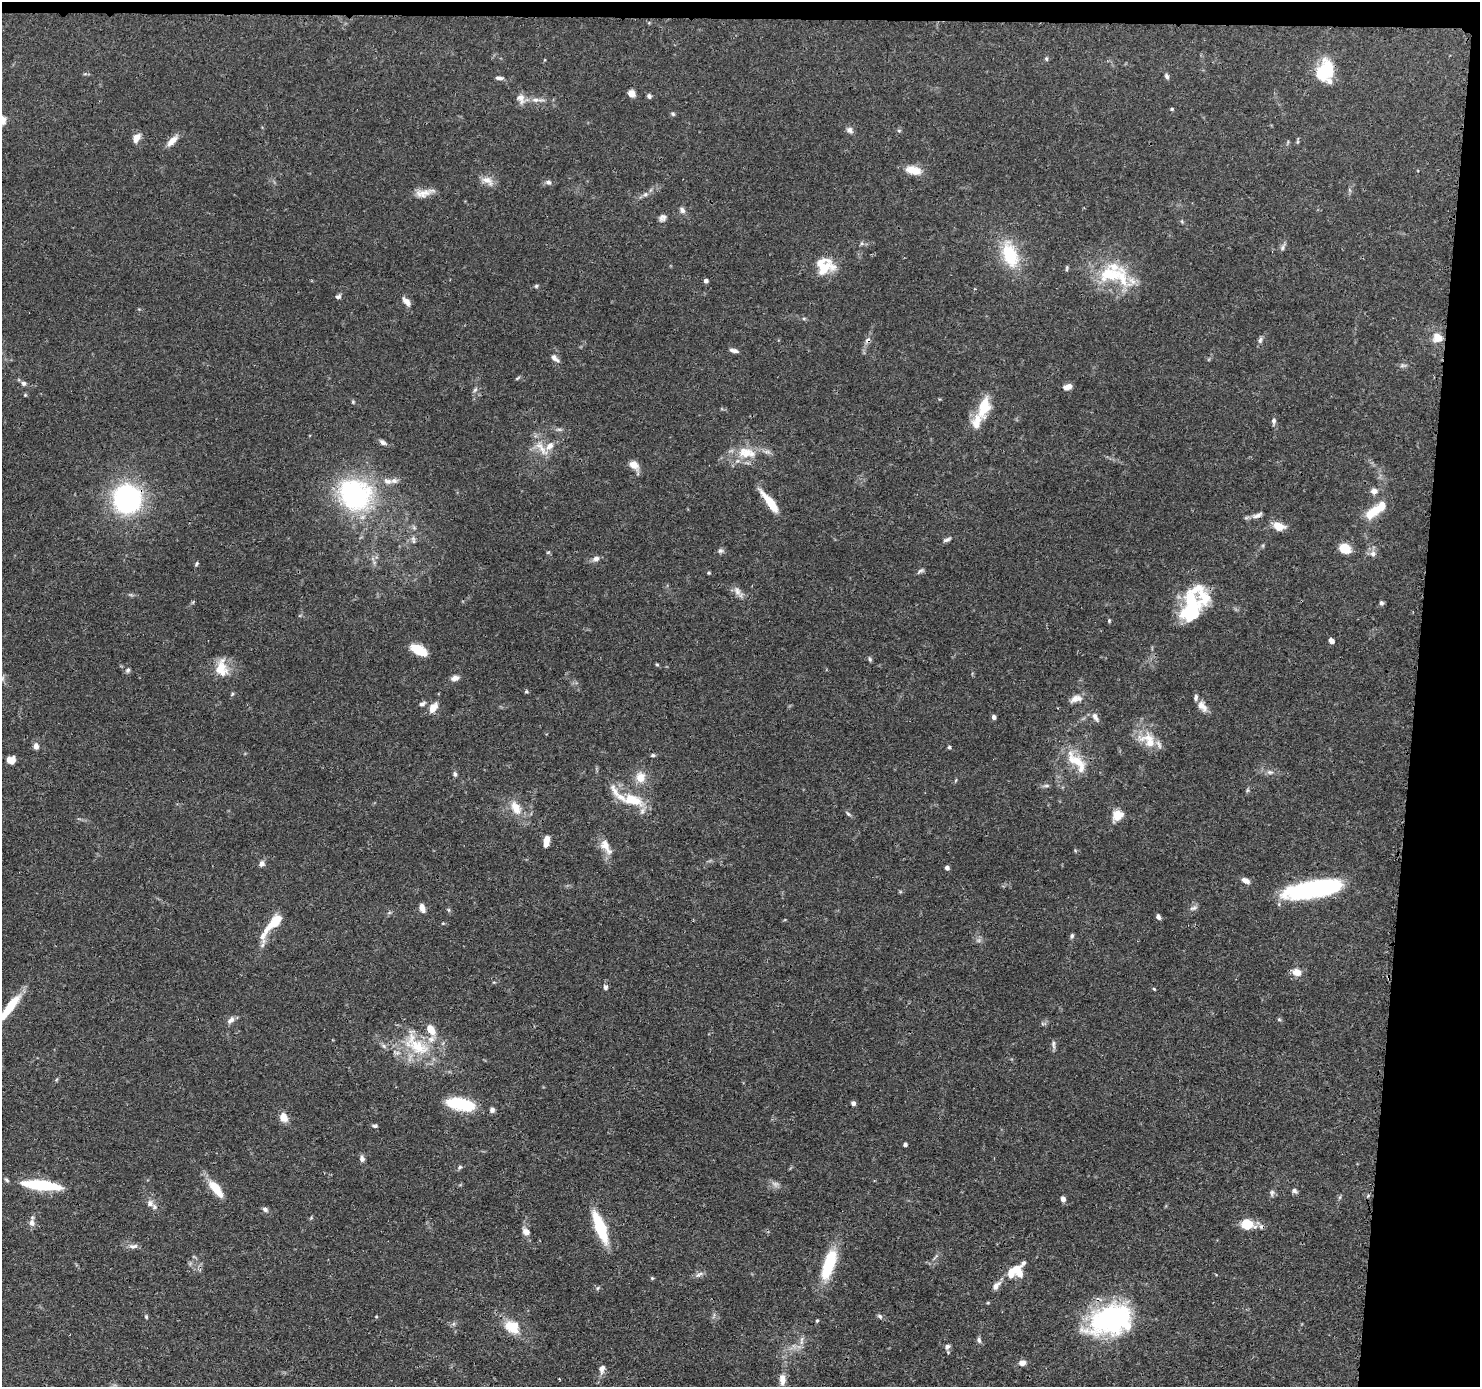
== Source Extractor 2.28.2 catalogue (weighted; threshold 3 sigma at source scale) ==
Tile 3 of 3 x 3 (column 3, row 1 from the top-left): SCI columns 2964-4441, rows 2876-4260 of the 4446 x 4459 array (HDU 1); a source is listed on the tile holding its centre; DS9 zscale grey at full resolution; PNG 1482 x 1389 px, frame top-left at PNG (2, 2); no overlay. Shown black and unused: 6% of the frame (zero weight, under 3 of 4 exposures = <1% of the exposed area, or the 3 px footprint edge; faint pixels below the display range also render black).
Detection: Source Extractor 2.28.2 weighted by HDU 2 'WHT'; one run over the whole footprint, this tile lists its part. Background 0.0688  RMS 0.0033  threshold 0.015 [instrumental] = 3 sigma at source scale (4.5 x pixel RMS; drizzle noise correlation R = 1.50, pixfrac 1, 0.05/0.05 arcsec/px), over >= 5 px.
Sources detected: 181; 2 too faint to see at this stretch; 1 inside a brighter object's white glare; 2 cosmic-ray / hot-pixel residue — not listed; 17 inside a brighter listed object's ellipse — not listed separately; the other 159 listed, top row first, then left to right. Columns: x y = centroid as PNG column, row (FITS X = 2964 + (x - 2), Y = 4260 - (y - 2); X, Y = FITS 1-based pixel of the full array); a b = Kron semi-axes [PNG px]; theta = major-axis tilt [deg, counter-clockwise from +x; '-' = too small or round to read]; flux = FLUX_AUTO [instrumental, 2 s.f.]
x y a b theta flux
1046 59 6 4 -69 0.51
1325 71 22 16 75 17
1167 76 7 5 -67 0.9
499 78 10 5 -9 1.1
632 93 8 7 - 2.1
649 96 7 5 -48 0.77
521 98 14 10 -67 2.5
536 100 11 6 0 1.7
1172 109 5 4 - 0.45
673 114 6 5 - 0.55
850 130 10 8 -36 1.2
899 131 6 4 0 0.42
136 138 11 7 58 2.6
172 141 18 7 45 2.8
913 170 19 9 -16 5.1
488 181 19 10 -34 2.9
548 182 7 6 - 0.96
424 193 27 9 13 3.7
645 194 7 5 22 0.93
682 210 9 6 -56 1.2
663 218 10 8 47 1.3
1182 221 6 3 73 0.38
1282 248 8 5 83 0.85
1010 255 27 15 -70 17
1067 268 9 3 85 0.46
824 269 29 13 28 7.4
1110 275 42 19 6 16
706 281 4 4 - 1.3
536 286 5 5 - 0.49
338 297 7 5 18 0.84
406 301 12 6 -48 1.9
1437 338 8 8 - 4.9
868 340 10 6 51 1.3
1260 340 10 5 65 0.92
734 351 11 4 -12 1.2
555 358 13 6 -41 1.4
1403 365 10 3 15 0.69
518 378 9 3 40 0.41
23 383 6 6 - 0.99
1068 387 9 6 15 2.2
475 390 7 5 32 0.67
25 395 5 4 - 0.35
353 402 5 4 - 0.39
984 407 27 13 76 9.3
1274 421 9 6 85 0.99
383 442 11 6 -30 1.1
541 448 30 8 -53 4.3
746 453 29 15 -7 8.6
634 465 13 8 -33 2.9
1374 491 9 7 9 1.8
355 494 45 40 -32 48
127 499 21 20 - 70
770 503 27 7 -52 7.6
1372 513 20 11 40 6.9
1257 515 17 6 23 1.7
1279 526 11 8 -21 5
947 540 11 5 23 0.94
1345 548 10 8 -24 6.8
720 551 8 6 16 0.84
548 552 6 3 19 0.36
1373 554 8 8 - 1.5
596 559 8 6 23 1.5
196 564 6 4 61 0.49
920 571 10 5 30 0.79
709 573 4 4 - 0.36
737 591 13 8 -72 1.9
1381 603 6 5 - 0.66
1191 604 35 18 -77 18
1109 621 5 4 - 0.4
1331 641 6 5 - 1.4
419 650 18 9 -28 7
870 659 6 5 - 0.56
657 665 6 3 -20 0.38
221 668 25 14 73 6.4
128 670 7 5 63 0.71
455 678 9 6 13 1.7
526 691 5 5 - 0.43
232 694 6 4 46 0.43
1076 699 17 9 16 2.5
422 704 9 5 24 0.83
1202 706 16 9 -53 2.6
433 708 10 6 58 4
994 717 4 4 - 1.3
1095 717 13 6 -62 1.5
1150 742 29 15 -32 7.2
36 746 6 5 - 1.9
949 747 5 4 - 0.49
653 755 6 5 - 0.53
10 760 8 7 - 3.4
1076 761 34 15 -36 8.8
1270 772 9 5 -7 1.1
455 774 7 5 -80 0.72
640 777 14 12 80 4.3
956 780 6 3 70 0.33
1046 786 9 4 0 0.7
632 800 31 14 -18 10
516 808 20 12 -61 5.1
848 814 8 4 -45 0.63
1117 815 13 10 46 4.6
546 841 9 5 83 4.5
606 847 25 10 -57 3.8
261 864 6 6 - 1.4
947 868 4 4 - 1.3
1246 881 11 6 -28 1.7
1312 889 60 16 10 44
422 908 8 5 -68 2.5
1193 908 11 5 19 0.96
449 910 6 4 -71 0.46
1158 917 6 4 -60 0.98
443 923 5 3 - 0.32
273 924 39 9 52 10
1072 936 6 5 - 0.64
1297 972 11 9 -20 3
605 987 7 5 -75 0.83
1154 989 5 3 - 0.33
9 1008 38 8 53 9.6
1279 1019 6 4 -2 0.41
231 1020 11 7 45 1.5
1053 1044 12 5 -84 0.91
416 1045 46 21 -36 18
853 1103 5 5 - 1.1
462 1104 26 15 -20 14
492 1110 6 6 - 1.1
284 1117 10 8 -71 3.4
375 1126 7 4 -9 0.6
905 1144 4 4 - 0.83
362 1159 7 6 - 1.2
460 1167 7 5 42 0.64
41 1185 42 10 -6 18
216 1188 25 9 -52 6.4
1294 1191 7 6 - 0.86
1272 1193 10 5 79 0.91
1063 1199 6 5 - 1.4
150 1203 11 10 - 2
265 1209 8 6 -26 0.94
32 1223 12 7 -81 1.6
1247 1224 13 9 -8 7.7
600 1227 26 8 -69 21
526 1232 9 7 -39 1.9
133 1246 13 6 1 1.4
1023 1263 10 5 47 0.97
829 1264 36 12 72 16
1019 1273 9 7 -73 3.5
699 1274 12 4 33 1.1
1011 1275 13 8 90 2.8
996 1286 14 7 53 1.8
597 1288 6 3 70 0.44
880 1316 8 5 -45 0.77
146 1317 6 4 -70 0.42
376 1317 5 3 - 0.26
1117 1318 23 13 17 140
817 1321 5 4 - 0.39
512 1327 21 17 -26 7.1
801 1340 14 4 83 1.3
979 1340 8 5 -65 0.89
947 1347 9 6 61 1.1
1022 1363 8 7 - 1.7
602 1369 13 7 77 1.8
782 1379 16 9 -88 3.2
Overlapping masked pixels (flux is a lower limit): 4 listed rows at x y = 824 269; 868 340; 127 499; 416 1045
Isophote crosses this tile's border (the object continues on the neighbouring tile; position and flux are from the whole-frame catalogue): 1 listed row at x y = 9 1008